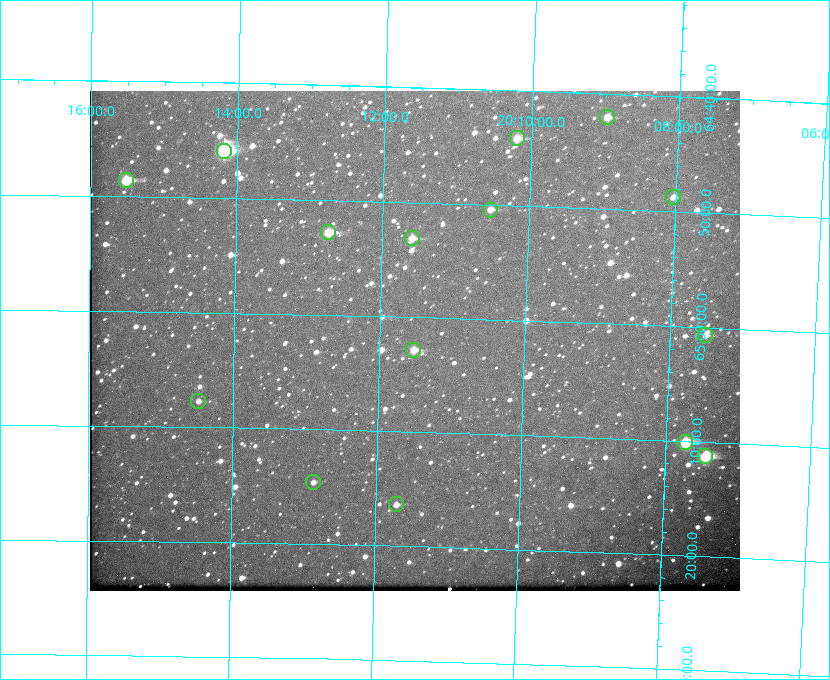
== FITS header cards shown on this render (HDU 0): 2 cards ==
NAXIS1  =                  650
NAXIS2  =                  500

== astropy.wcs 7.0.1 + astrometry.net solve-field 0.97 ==
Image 650 x 500 px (HDU 0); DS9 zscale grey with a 90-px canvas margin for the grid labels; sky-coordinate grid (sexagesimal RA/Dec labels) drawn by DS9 from the SOLVED WCS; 15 Tycho-2 reference stars matched to detected sources circled (green)
Header WCS: none
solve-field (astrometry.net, Tycho-2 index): SOLVED blind (the file carries no WCS)
Solved WCS: RA---TAN-SIP/DEC--TAN-SIP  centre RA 20:11:31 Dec +65:02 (302.88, +65.03 deg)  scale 5.23 arcsec/px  FOV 56.7' x 43.6'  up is +178 deg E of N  parity flipped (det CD > 0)
(file carries no celestial WCS; the grid is the blind solution)
Tycho-2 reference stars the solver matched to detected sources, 15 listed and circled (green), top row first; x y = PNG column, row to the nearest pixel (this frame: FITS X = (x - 90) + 1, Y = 500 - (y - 91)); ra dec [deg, ICRS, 3 dp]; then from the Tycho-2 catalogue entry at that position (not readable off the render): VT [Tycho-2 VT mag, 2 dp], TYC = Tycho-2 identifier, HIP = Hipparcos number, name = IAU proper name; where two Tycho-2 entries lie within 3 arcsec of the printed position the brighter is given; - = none
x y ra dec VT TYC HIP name
607 117 302.245 +64.701 10.15 4240-635-1 - -
517 138 302.549 +64.736 9.65 4240-950-1 - -
224 151 303.544 +64.765 7.36 4240-620-1 99731 -
126 180 303.878 +64.810 8.93 4240-794-1 - -
673 197 302.008 +64.813 10.38 4240-809-1 - -
490 210 302.633 +64.841 10.69 4240-985-1 - -
328 232 303.184 +64.880 9.02 4240-488-1 - -
412 238 302.897 +64.886 9.40 4240-717-1 - -
705 335 301.878 +65.011 10.80 4240-59-1 - -
413 350 302.882 +65.048 10.25 4240-98-1 - -
198 401 303.620 +65.129 11.18 4240-34-1 - -
685 442 301.932 +65.168 8.01 4240-866-1 99147 -
705 456 301.862 +65.188 7.70 4240-604-1 99125 -
313 482 303.217 +65.244 11.17 4240-236-1 - -
396 504 302.928 +65.273 10.74 4240-760-1 - -